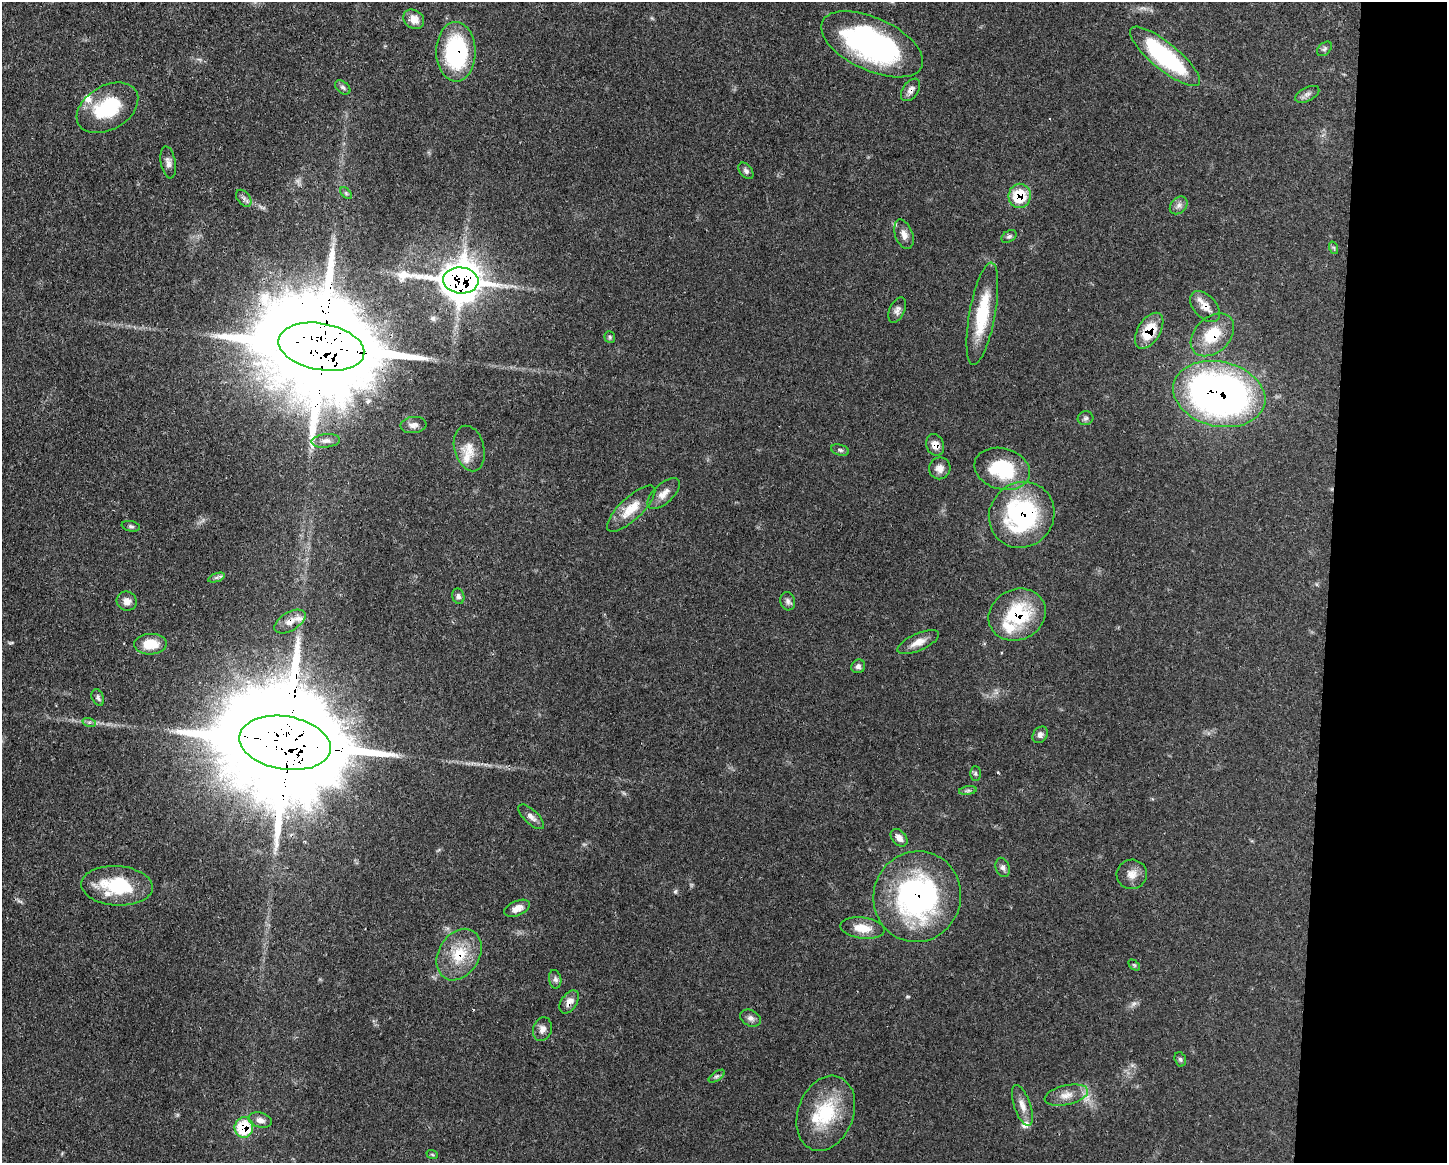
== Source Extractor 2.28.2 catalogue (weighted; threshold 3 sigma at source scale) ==
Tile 9 of 3 x 4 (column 3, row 3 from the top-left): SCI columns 3001-4445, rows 1168-2328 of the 4670 x 4658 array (HDU 1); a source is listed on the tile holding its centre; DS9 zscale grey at full resolution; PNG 1449 x 1165 px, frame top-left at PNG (2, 2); each listed source drawn as its Kron ellipse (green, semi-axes under 4 px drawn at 4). Shown black and unused: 8% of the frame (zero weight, under 3 of 4 exposures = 1% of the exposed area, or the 3 px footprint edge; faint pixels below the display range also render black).
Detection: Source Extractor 2.28.2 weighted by HDU 2 'WHT'; one run over the whole footprint, this tile lists its part. Background 0.0552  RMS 0.0032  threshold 0.0146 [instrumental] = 3 sigma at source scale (4.5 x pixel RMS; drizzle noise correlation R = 1.50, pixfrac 1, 0.05/0.05 arcsec/px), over >= 5 px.
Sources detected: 87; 2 too faint to see at this stretch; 2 inside a brighter object's white glare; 1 cosmic-ray / hot-pixel residue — neither listed nor drawn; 6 inside a brighter listed object's ellipse — not listed separately; the other 76 listed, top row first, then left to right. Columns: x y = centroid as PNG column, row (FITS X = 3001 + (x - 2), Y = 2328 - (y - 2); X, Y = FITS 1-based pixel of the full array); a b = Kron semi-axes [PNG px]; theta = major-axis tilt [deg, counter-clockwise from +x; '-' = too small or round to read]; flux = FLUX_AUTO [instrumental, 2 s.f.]
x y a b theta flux
414 19 11 9 -37 3.5
872 44 55 26 -25 76
1325 49 8 6 42 0.75
456 52 30 19 -90 38
1165 56 44 13 -39 39
343 87 9 6 -39 0.85
911 90 12 7 55 1.8
1307 94 13 7 27 1.4
107 108 33 22 30 20
168 162 16 7 -80 1.8
746 171 9 6 -52 0.93
346 193 7 4 -46 0.52
1020 196 12 11 - 11
244 198 9 6 -51 1.1
1179 205 10 7 45 1.4
904 234 15 8 -71 2.3
1009 236 8 5 35 0.77
1334 248 6 4 -71 0.5
461 280 18 13 -5 750
1205 307 18 11 -48 3.8
897 310 13 7 65 1.4
982 314 52 13 80 16
1149 331 20 11 58 9.8
1212 335 25 17 44 11
610 337 6 5 - 0.53
321 347 43 23 -10 12000
1219 394 47 32 -13 180
1085 418 8 7 - 0.84
414 425 13 8 5 1.7
326 441 14 6 5 1.7
935 445 11 8 -68 2.8
469 448 23 15 -75 4.9
840 450 9 5 -16 0.75
940 468 11 10 - 2.2
1002 469 28 20 -16 21
664 494 20 9 43 2.9
631 509 31 11 43 6.9
1022 515 34 32 47 49
131 526 9 5 -12 0.71
216 577 9 4 19 0.8
458 596 8 6 -73 0.92
127 601 10 9 - 2
788 601 9 7 -75 1.2
1017 615 29 25 27 22
290 621 17 9 31 3
918 642 22 8 24 3.4
150 644 16 10 2 6.5
858 666 7 6 - 1.1
98 697 8 6 -66 0.9
89 722 7 4 -17 0.7
1040 735 9 7 52 1.3
285 743 46 26 -9 14000
975 774 7 5 -90 0.62
968 791 9 4 9 0.77
531 817 16 7 -43 1.8
899 838 10 7 -47 2.2
1003 867 10 7 -72 1.2
1132 874 15 14 - 3.2
117 886 36 20 -4 20
917 897 45 43 72 73
517 908 13 7 23 2.7
863 928 22 10 -7 5.5
459 955 27 20 59 12
1134 965 6 4 -45 0.43
555 979 9 6 -80 1
569 1002 13 8 57 2.3
750 1018 11 8 -26 1.5
542 1029 12 9 75 2
1180 1059 7 5 -74 0.6
717 1076 9 4 35 0.77
1066 1095 22 10 12 3.9
1022 1106 21 8 -71 2.9
826 1113 39 27 69 20
260 1120 12 7 -14 1.9
244 1127 10 9 - 14
432 1154 6 3 -20 0.39
Overlapping masked pixels (flux is a lower limit): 18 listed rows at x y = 456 52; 911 90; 1020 196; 461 280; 1205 307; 1149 331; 1212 335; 321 347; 1219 394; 935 445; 1022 515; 1017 615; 290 621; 285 743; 917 897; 459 955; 569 1002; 244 1127
Isophote crosses this tile's border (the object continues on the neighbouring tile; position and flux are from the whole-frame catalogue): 1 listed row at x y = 872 44